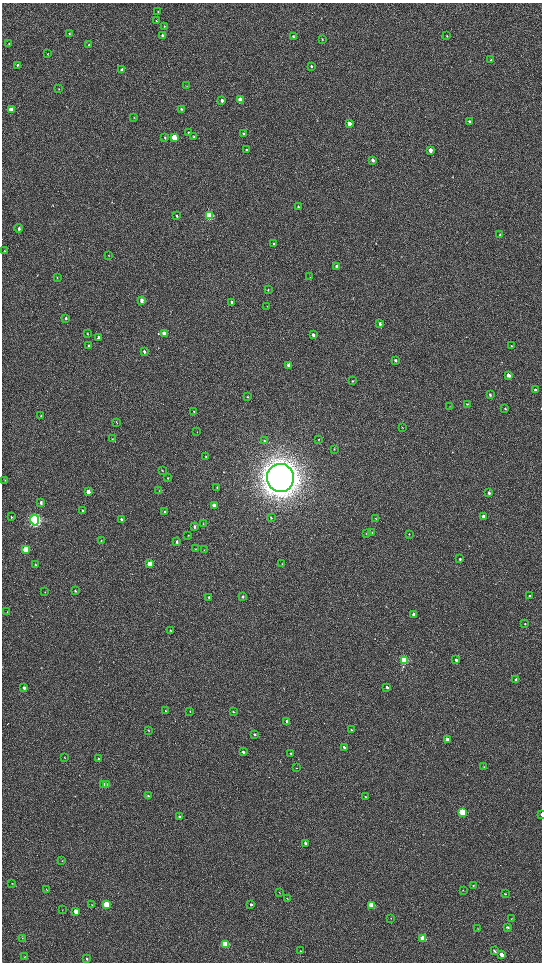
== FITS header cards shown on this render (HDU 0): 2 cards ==
NAXIS1  =                 1080 / length of data axis 1
NAXIS2  =                 1920 / length of data axis 2

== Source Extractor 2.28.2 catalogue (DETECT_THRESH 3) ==
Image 1080 x 1920 px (HDU 0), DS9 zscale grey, zoomed out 1/2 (1 PNG px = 2 x 2 image px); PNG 544 x 964 px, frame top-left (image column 1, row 1919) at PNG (2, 3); each listed source drawn as its Kron ellipse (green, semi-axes under 4 px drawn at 4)
Background 540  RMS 41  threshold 123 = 3 sigma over >= 5 px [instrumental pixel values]
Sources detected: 177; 5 cannot appear on this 1/2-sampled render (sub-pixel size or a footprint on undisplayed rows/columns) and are neither listed nor drawn; the other 172 listed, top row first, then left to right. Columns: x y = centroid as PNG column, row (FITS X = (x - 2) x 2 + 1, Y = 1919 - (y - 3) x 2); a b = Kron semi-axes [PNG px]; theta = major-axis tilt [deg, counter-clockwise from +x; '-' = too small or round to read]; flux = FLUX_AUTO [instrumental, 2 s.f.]
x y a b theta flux
158 12 3 2 - 7.1e+03
156 21 3 2 - 6.5e+03
164 26 3 3 - 6.0e+03
69 33 4 3 - 7.6e+03
162 36 3 2 - 2.4e+04
293 36 3 2 - 9.8e+03
447 36 3 2 - 6.3e+03
322 39 3 2 - 4.6e+03
9 44 4 3 - 9.5e+03
89 45 3 2 - 1.1e+04
48 54 3 2 - 3.5e+03
491 59 2 2 - 3.3e+03
17 65 4 3 - 9.4e+03
311 66 3 3 - 6.4e+03
122 70 3 3 - 3.4e+04
187 86 3 2 - 2.8e+03
59 89 3 2 - 4.2e+03
240 100 3 3 - 1.3e+05
222 101 3 2 - 2.3e+04
181 109 3 3 - 9.8e+03
11 110 3 3 - 1.1e+05
134 118 3 2 - 4.1e+03
469 121 3 3 - 1.1e+04
349 124 3 3 - 1.0e+05
189 133 3 3 - 1.3e+04
244 134 3 3 - 1.2e+04
174 137 4 3 - 2.5e+05
193 137 3 3 - 7.3e+03
165 138 3 2 - 9.0e+03
247 149 3 3 - 8.5e+03
430 150 3 3 - 5.2e+04
373 160 3 3 - 3.0e+04
298 207 3 2 - 8.1e+03
209 215 4 3 - 8.5e+05
177 216 3 3 - 1.0e+04
19 228 4 3 - 1.9e+04
500 235 4 3 - 7.4e+03
274 244 3 3 - 8.8e+03
5 251 4 3 - 6.3e+03
109 256 3 2 - 3.3e+03
337 266 3 3 - 2.6e+04
310 277 3 2 - 3.5e+03
57 278 3 2 - 5.3e+03
268 290 3 2 - 6.1e+03
141 300 3 3 - 3.3e+04
232 302 3 3 - 2.7e+04
267 306 2 2 - 3.3e+03
66 318 4 3 - 1.2e+04
380 324 4 3 - 2.0e+04
87 334 3 2 - 4.6e+03
164 334 4 3 - 1.1e+05
313 335 3 3 - 3.0e+04
98 337 4 3 - 1.3e+04
88 345 4 3 - 9.6e+03
512 346 3 2 - 4.3e+03
144 352 4 3 - 1.2e+04
395 360 3 3 - 1.2e+04
289 365 3 3 - 4.6e+04
508 375 3 3 - 3.8e+04
352 381 3 3 - 6.5e+03
535 390 3 2 - 2.0e+04
490 394 3 3 - 1.1e+04
247 397 3 3 - 5.2e+03
467 404 3 2 - 5.2e+03
450 406 3 2 - 3.0e+03
505 408 3 3 - 8.1e+03
194 412 3 2 - 6.7e+03
41 416 4 3 - 6.4e+03
116 422 4 2 - 5.1e+03
402 428 3 3 - 4.6e+03
197 432 4 2 - 3.7e+03
112 439 3 3 - 6.1e+03
319 439 2 2 - 3.0e+03
264 441 3 3 - 7.6e+03
334 449 3 3 - 4.8e+03
206 457 4 3 - 8.3e+03
162 470 3 3 - 4.7e+03
168 478 4 3 - 5.3e+03
280 478 14 13 - 1.9e+07
5 480 3 2 - 3.7e+03
217 487 4 2 - 5.8e+03
159 490 3 2 - 3.1e+03
88 492 3 3 - 7.1e+04
489 493 3 3 - 2.2e+04
41 503 4 3 - 1.6e+04
214 506 3 3 - 6.1e+04
83 511 4 3 - 1.1e+04
165 512 4 3 - 9.7e+03
483 516 3 3 - 2.8e+04
11 517 3 2 - 5.6e+03
271 518 3 3 - 5.8e+03
121 519 4 3 - 1.3e+04
376 519 3 2 - 4.8e+03
35 520 5 4 - 2.5e+06
203 524 3 2 - 3.4e+03
194 527 3 3 - 1.9e+04
372 532 3 2 - 4.9e+03
367 533 3 2 - 4.9e+03
409 534 3 2 - 3.7e+03
188 535 2 2 - 3.6e+03
101 541 4 2 - 5.3e+03
176 542 3 3 - 1.2e+04
26 549 4 3 - 3.9e+05
196 549 4 2 - 4.8e+03
204 550 3 2 - 4.9e+03
460 559 3 3 - 9.8e+03
150 564 3 3 - 1.7e+05
282 564 3 2 - 3.8e+03
36 565 3 3 - 5.7e+03
75 591 3 2 - 8.3e+03
45 592 3 2 - 3.2e+03
529 596 2 2 - 7.8e+03
209 597 3 3 - 7.5e+03
243 597 3 3 - 1.5e+04
7 612 3 2 - 3.3e+03
414 615 3 3 - 6.9e+04
525 624 3 2 - 5.9e+03
171 631 3 3 - 4.9e+03
404 660 4 3 - 8.8e+05
456 660 4 3 - 1.2e+04
516 680 3 3 - 2.2e+04
387 687 3 3 - 1.7e+04
24 688 3 3 - 2.2e+04
165 711 3 2 - 4.3e+03
190 711 4 2 - 4.9e+03
233 712 3 3 - 6.0e+03
287 721 3 3 - 2.1e+04
351 729 3 2 - 6.1e+03
148 730 4 3 - 7.1e+03
255 734 3 2 - 1.1e+04
447 740 3 3 - 6.0e+04
344 747 3 3 - 1.7e+04
243 752 3 3 - 1.7e+04
291 753 3 2 - 6.4e+03
64 757 2 2 - 3.7e+03
98 759 2 2 - 4.9e+03
484 767 3 2 - 3.6e+03
297 768 2 2 - 2.6e+03
104 784 3 3 - 4.2e+04
107 784 3 3 - 1.5e+04
148 796 3 3 - 1.0e+04
365 797 3 2 - 5.1e+03
462 812 4 3 - 4.4e+05
541 814 3 2 - 7.4e+03
180 817 3 2 - 2.9e+04
305 843 3 3 - 1.7e+04
62 860 3 2 - 3.5e+03
12 884 3 2 - 3.5e+03
473 885 3 3 - 5.6e+03
47 890 3 2 - 3.9e+03
463 890 2 2 - 3.2e+03
279 892 3 2 - 4.0e+03
505 894 3 3 - 5.4e+03
287 899 3 2 - 3.4e+03
251 904 3 2 - 1.5e+04
92 905 4 2 - 4.9e+03
106 905 3 3 - 4.4e+05
372 905 3 3 - 3.8e+05
62 910 3 2 - 2.9e+03
76 912 3 3 - 1.2e+05
391 918 3 2 - 4.1e+03
512 919 3 2 - 3.6e+03
508 927 4 3 - 1.2e+04
478 929 3 2 - 3.8e+03
22 938 3 2 - 3.8e+03
423 939 4 3 - 2.5e+05
225 944 4 3 - 6.0e+05
300 951 3 2 - 3.9e+03
494 951 4 2 - 1.0e+04
502 955 4 3 - 7.0e+04
24 956 3 2 - 4.0e+03
87 959 3 3 - 9.2e+03
At the frame edge (FLAGS 8, measured only in part): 1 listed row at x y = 541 814
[5 sub-pixel or undisplayed-footprint detections neither listed nor drawn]